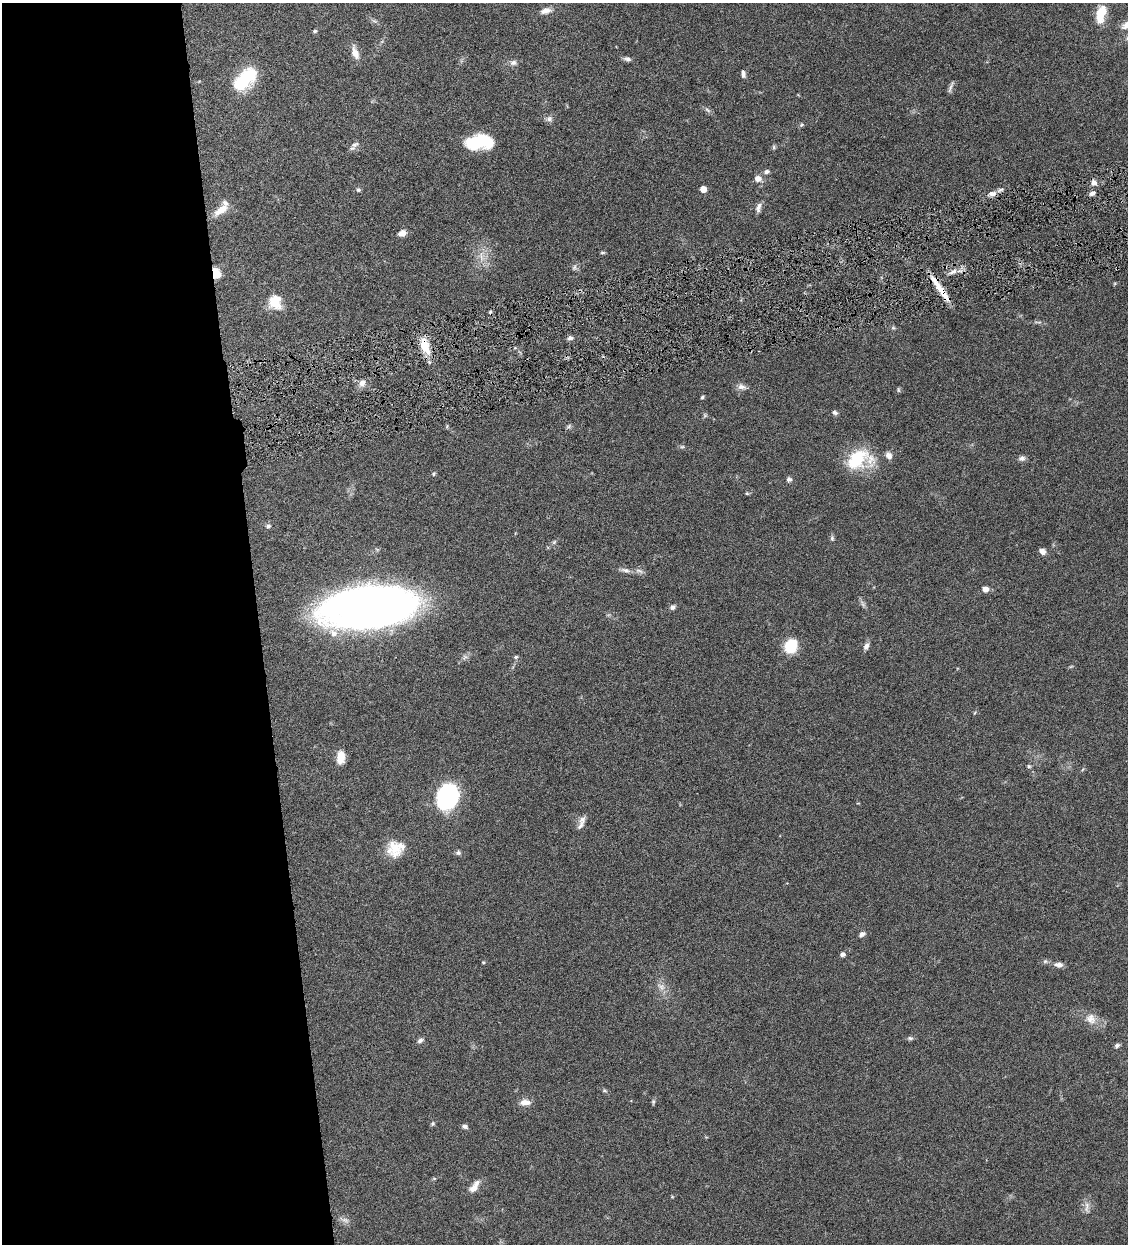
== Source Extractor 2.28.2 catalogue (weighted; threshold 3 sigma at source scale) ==
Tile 9 of 4 x 4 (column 1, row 3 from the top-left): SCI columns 263-1388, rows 1245-2486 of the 4911 x 4971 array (HDU 1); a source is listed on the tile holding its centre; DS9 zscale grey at full resolution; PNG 1130 x 1246 px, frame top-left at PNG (2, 3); no overlay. Shown black and unused: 23% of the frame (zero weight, under 4 of 8 exposures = <1% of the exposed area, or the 3 px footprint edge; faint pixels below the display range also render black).
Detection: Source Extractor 2.28.2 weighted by HDU 2 'WHT'; one run over the whole footprint, this tile lists its part. Background 0.0442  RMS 0.0037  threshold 0.0153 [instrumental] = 3 sigma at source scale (4.09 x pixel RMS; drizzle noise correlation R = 1.36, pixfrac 0.8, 0.05/0.05 arcsec/px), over >= 5 px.
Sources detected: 98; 2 too faint to see at this stretch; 2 inside a brighter object's white glare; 1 cosmic-ray / hot-pixel residue — not listed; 4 inside a brighter listed object's ellipse — not listed separately; the other 89 listed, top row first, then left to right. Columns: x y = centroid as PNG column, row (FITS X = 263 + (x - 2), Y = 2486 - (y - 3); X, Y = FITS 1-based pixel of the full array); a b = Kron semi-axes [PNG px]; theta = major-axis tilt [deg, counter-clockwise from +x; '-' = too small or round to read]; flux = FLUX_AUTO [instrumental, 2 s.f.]
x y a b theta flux
546 11 14 8 15 2.3
1101 14 20 10 77 7.7
374 21 9 4 -22 0.83
314 31 5 4 - 0.58
355 53 19 8 -71 2.9
627 59 10 6 -14 1.1
513 63 9 7 6 1.3
743 74 9 5 -78 1.1
245 79 29 16 45 18
950 87 16 4 69 0.99
707 110 10 5 -36 0.92
549 119 9 7 -14 1.2
801 125 7 5 28 0.55
355 144 14 6 26 1.4
475 144 23 13 -10 11
774 147 6 5 - 0.53
767 172 7 5 10 0.94
758 179 10 8 -18 2.1
1094 183 9 7 -26 1.5
703 189 5 4 - 4.1
358 190 6 5 - 0.6
1092 193 7 5 20 1
992 194 10 7 12 1.9
758 208 14 6 73 1.5
221 210 21 9 37 4.5
402 233 8 6 21 2.5
602 252 6 4 -4 0.46
481 256 19 7 -87 3.3
574 267 9 6 65 0.93
953 272 12 5 28 1.8
216 273 12 9 -81 4.1
940 289 39 6 -55 6.5
275 302 17 15 -71 6.8
893 328 6 4 0 0.53
570 338 7 5 -1 1.1
425 346 23 11 -71 6.8
362 383 11 8 57 2
742 387 13 8 -17 1.7
898 390 8 3 -89 0.41
702 397 4 3 - 0.67
835 413 7 6 - 0.84
705 415 7 6 - 0.58
447 426 6 4 72 0.37
569 426 8 5 30 0.66
682 447 6 4 1 0.54
889 455 10 7 -62 1.8
858 458 29 24 -75 13
1022 458 9 7 10 1.2
434 474 6 5 - 0.52
789 479 6 6 - 0.98
747 493 5 5 - 0.42
268 526 7 6 - 0.8
832 538 8 5 -81 0.72
554 542 7 4 46 0.63
1042 551 7 6 - 1.8
625 570 14 5 -10 1.5
639 571 13 5 -19 1.2
985 589 6 6 - 2.4
673 607 7 6 - 1
368 608 62 29 7 330
791 646 16 13 65 9.9
866 646 10 6 69 1.4
516 657 6 5 - 0.6
974 713 5 3 - 0.35
341 757 13 8 87 4.8
1029 766 6 5 - 0.56
447 797 21 16 74 53
582 820 12 8 45 1.8
395 848 21 18 23 7.7
458 852 6 6 - 0.82
862 934 10 6 32 1.1
842 954 5 4 - 1.4
1045 961 6 5 - 0.64
483 962 4 4 - 0.36
1059 965 11 6 -7 1.8
661 987 13 9 -41 2.4
1091 1019 16 14 -60 3.9
910 1038 8 5 -1 0.77
420 1040 8 5 31 1.2
1117 1045 7 5 24 0.87
604 1090 6 4 -18 0.54
525 1102 15 7 2 2.5
653 1102 8 4 81 0.58
432 1124 6 5 - 0.57
464 1126 7 5 -20 0.93
434 1179 6 4 19 0.42
474 1187 17 8 53 2.9
1087 1207 18 7 87 2.1
344 1220 16 6 -22 1.5
Overlapping masked pixels (flux is a lower limit): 4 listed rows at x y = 992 194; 216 273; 940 289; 425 346